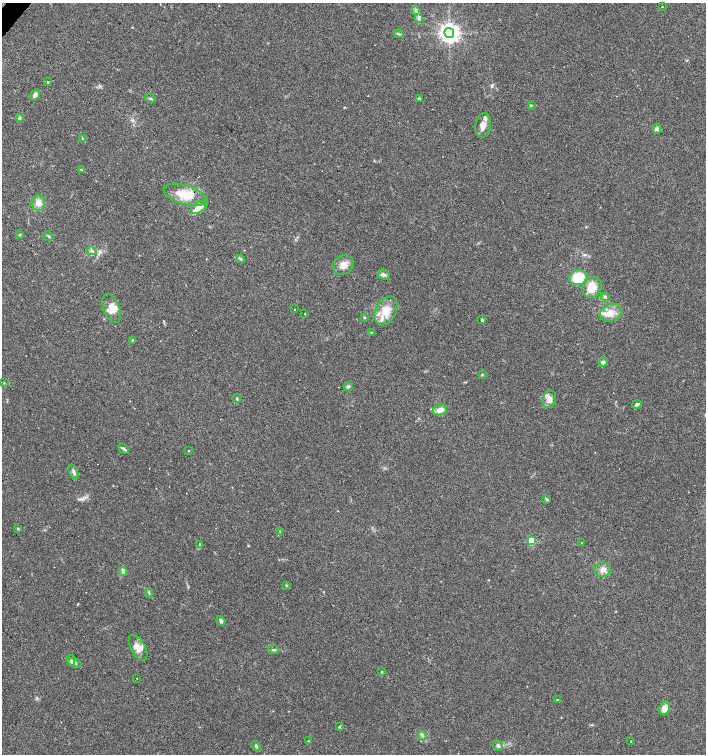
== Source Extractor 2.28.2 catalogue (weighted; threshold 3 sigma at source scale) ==
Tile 11 of 4 x 4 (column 3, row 3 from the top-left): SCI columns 2978-4385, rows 1505-3007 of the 6020 x 6013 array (HDU 1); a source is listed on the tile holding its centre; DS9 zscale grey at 2 x 2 block average (1 PNG px = mean of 2 x 2 image px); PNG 708 x 756 px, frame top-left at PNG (2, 3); each listed source drawn as its Kron ellipse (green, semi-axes under 4 px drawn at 4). Shown black and unused: <1% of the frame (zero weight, under 3 of 4 exposures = <1% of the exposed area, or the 3 px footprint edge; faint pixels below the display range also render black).
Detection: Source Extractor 2.28.2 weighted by HDU 2 'WHT'; one run over the whole footprint, this tile lists its part. Background 0.0878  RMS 0.0058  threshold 0.0263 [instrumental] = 3 sigma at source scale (4.5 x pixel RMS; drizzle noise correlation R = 1.50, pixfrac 1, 0.0396/0.0396 arcsec/px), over >= 5 px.
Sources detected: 93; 15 cosmic-ray / hot-pixel residue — neither listed nor drawn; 6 inside a brighter listed object's ellipse — not listed separately; the other 72 listed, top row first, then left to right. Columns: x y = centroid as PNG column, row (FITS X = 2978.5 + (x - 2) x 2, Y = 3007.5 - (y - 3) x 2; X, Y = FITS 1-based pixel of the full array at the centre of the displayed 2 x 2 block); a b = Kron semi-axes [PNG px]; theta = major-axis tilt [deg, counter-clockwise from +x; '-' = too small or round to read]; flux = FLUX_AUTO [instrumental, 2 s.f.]
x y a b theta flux
662 7 2 2 - 0.41
416 11 4 3 - 2.1
419 18 4 3 - 2.1
449 33 5 5 - 840
399 34 5 3 - 1.7
48 82 2 2 - 8.6
35 95 6 4 55 4
151 98 5 3 - 1.7
419 98 4 3 - 1.7
531 105 3 3 - 1.1
19 118 4 3 - 2.7
483 125 12 8 79 11
657 129 5 4 - 4.5
82 138 4 2 - 1
81 170 3 2 - 1
185 195 22 9 -16 31
38 203 8 6 85 10
199 207 10 5 34 13
20 234 4 2 - 0.87
48 236 5 2 - 1.5
92 251 5 3 - 2.2
241 259 4 3 - 2
343 265 11 9 34 10
384 275 6 4 -27 3.9
578 278 9 7 8 39
592 287 11 9 69 20
605 296 4 3 - 1.9
112 308 15 8 -69 13
294 309 2 2 - 0.94
386 311 15 10 62 20
611 313 11 8 26 15
305 314 2 2 - 0.94
364 317 3 3 - 1.1
482 320 4 3 - 3.6
371 332 3 2 - 0.75
133 341 2 2 - 2.4
603 362 5 4 - 2.7
482 374 3 3 - 1.1
4 383 3 2 - 0.67
348 387 4 2 - 2
237 398 4 3 - 1.2
549 399 9 6 69 7.3
637 404 5 3 - 3.5
440 410 7 5 16 9.6
124 449 6 3 -45 2.7
189 451 2 2 - 30
74 472 7 4 -68 3.7
547 499 3 3 - 2.1
18 529 3 3 - 1.5
280 532 3 2 - 0.91
531 541 3 3 - 53
581 542 2 2 - 0.84
199 544 3 2 - 1
603 570 8 7 - 8.1
123 572 5 3 - 2.3
286 586 4 2 - 0.98
149 593 5 3 - 1.8
221 621 5 3 - 3.2
138 648 14 7 -61 11
273 650 6 3 1 2.1
71 660 6 4 -64 4.5
75 663 7 4 -21 3.6
381 672 3 3 - 0.96
137 678 2 2 - 2.8
557 700 2 2 - 1.3
665 708 7 5 66 12
339 727 3 3 - 1
422 736 5 3 - 2.2
308 741 3 2 - 0.81
631 742 2 2 - 1.7
256 746 5 3 - 2.1
498 746 6 4 -45 3
Diffuse or blended objects may show on this block-average render without a row.